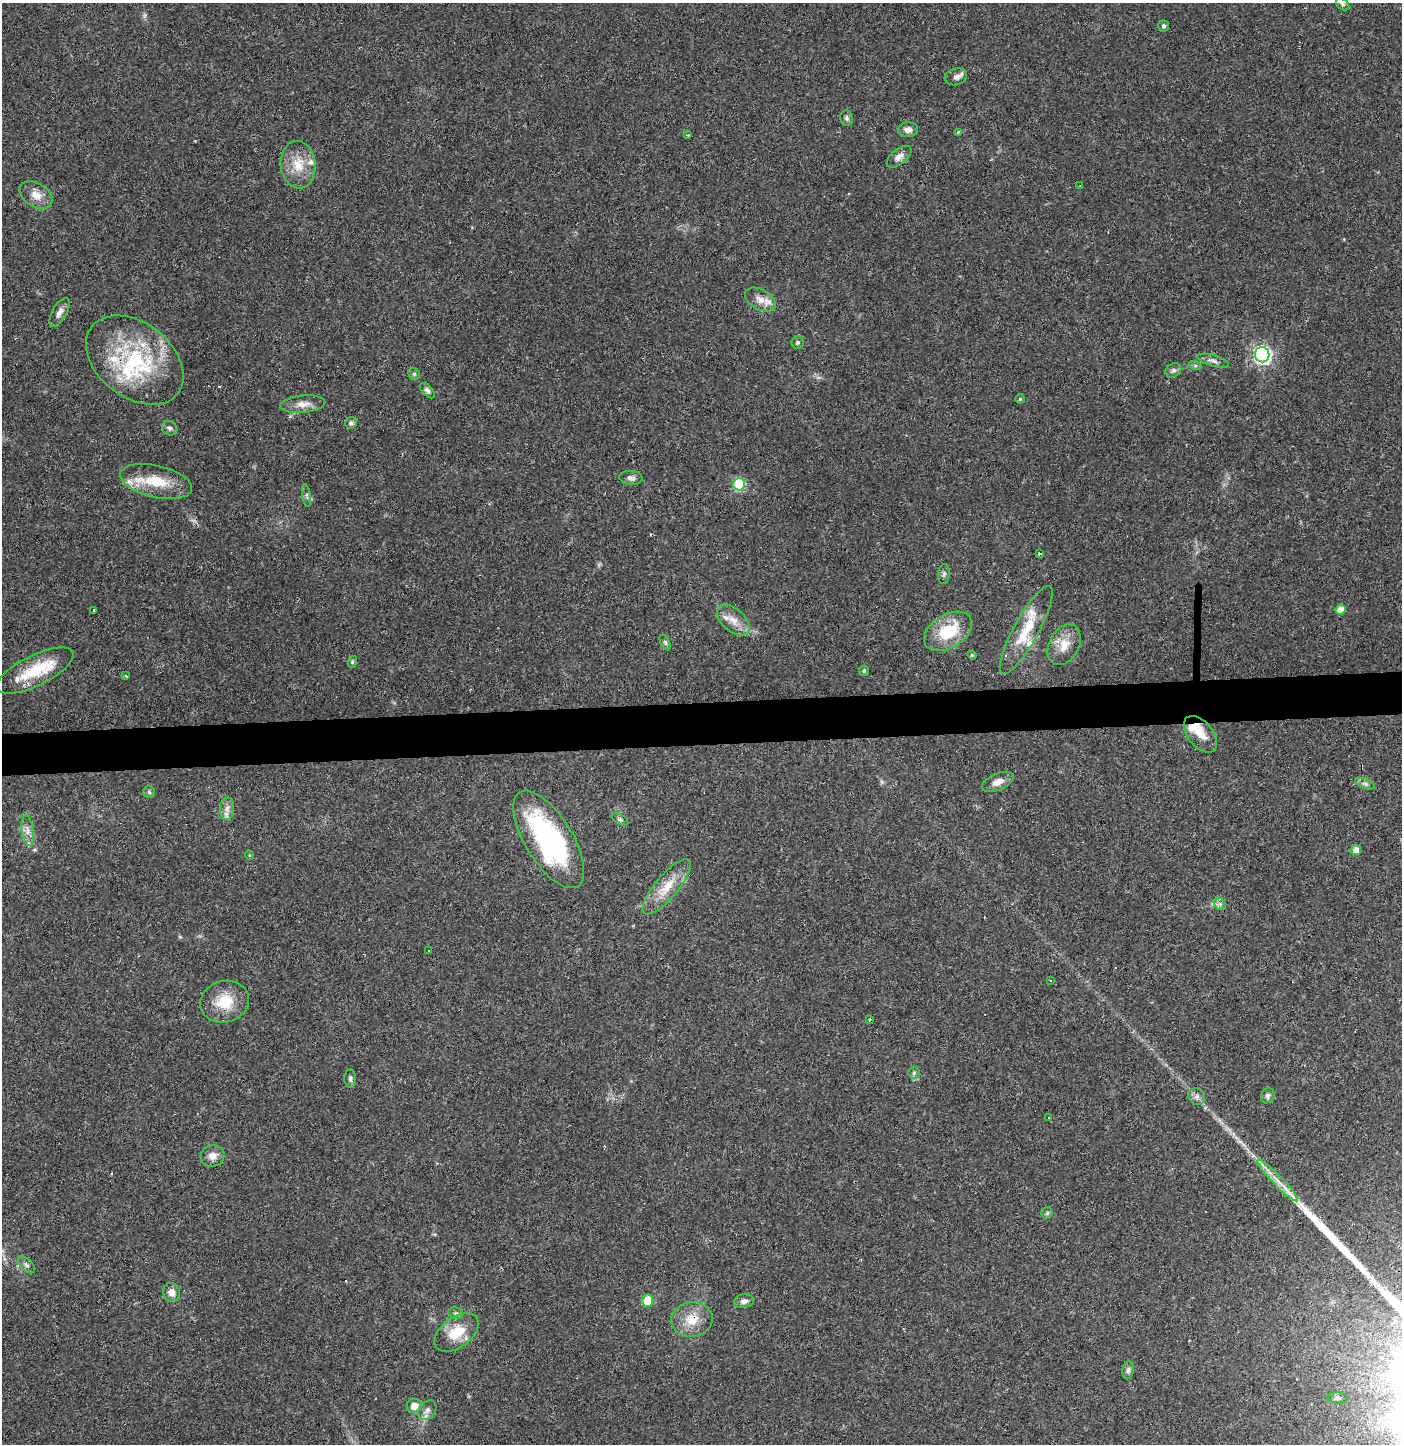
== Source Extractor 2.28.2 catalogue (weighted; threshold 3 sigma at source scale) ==
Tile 5 of 3 x 3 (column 2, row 2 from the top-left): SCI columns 1400-2799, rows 1509-2950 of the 4202 x 4458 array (HDU 1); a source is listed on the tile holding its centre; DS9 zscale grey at full resolution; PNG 1404 x 1446 px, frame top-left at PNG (2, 3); each listed source drawn as its Kron ellipse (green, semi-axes under 4 px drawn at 4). Shown black and unused: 3% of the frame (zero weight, under 3 of 4 exposures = <1% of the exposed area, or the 3 px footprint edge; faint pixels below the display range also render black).
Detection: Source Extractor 2.28.2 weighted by HDU 2 'WHT'; one run over the whole footprint, this tile lists its part. Background 0.0468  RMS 0.0038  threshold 0.0169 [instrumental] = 3 sigma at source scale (4.5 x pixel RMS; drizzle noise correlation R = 1.50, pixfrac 1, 0.0396/0.0396 arcsec/px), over >= 5 px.
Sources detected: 95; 1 too faint to see at this stretch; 5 cosmic-ray / hot-pixel residue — neither listed nor drawn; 11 inside a brighter listed object's ellipse — not listed separately; the other 78 listed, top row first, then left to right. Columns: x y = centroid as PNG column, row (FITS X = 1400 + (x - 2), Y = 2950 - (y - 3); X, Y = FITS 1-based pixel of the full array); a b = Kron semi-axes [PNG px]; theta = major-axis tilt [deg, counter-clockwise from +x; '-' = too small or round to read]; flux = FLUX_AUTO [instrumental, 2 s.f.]
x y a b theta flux
1343 4 7 5 -39 0.78
1164 26 5 5 - 0.75
956 77 11 8 16 1.9
847 118 7 6 - 0.96
908 130 10 7 4 2.1
958 132 4 3 - 1.3
688 135 3 2 - 0.65
899 157 15 7 38 2.3
298 165 24 17 -84 8.7
1080 186 3 2 - 0.3
36 195 18 11 -31 4.3
760 299 16 10 -29 3.4
59 312 16 7 60 2.2
798 342 6 6 - 0.71
1262 355 7 7 - 110
135 360 54 37 -38 44
1213 361 16 5 -16 1.5
1195 365 6 4 -19 0.6
1173 370 8 6 34 1.1
414 374 6 5 - 0.67
427 391 9 5 -48 1
1020 399 4 4 - 0.46
303 404 22 8 5 3.7
351 423 6 5 - 0.92
169 428 8 7 - 1.1
631 478 11 7 -5 1.5
156 481 37 16 -13 13
739 484 6 6 - 31
307 496 11 4 -81 0.88
1039 554 3 3 - 0.64
944 574 10 5 84 1
94 610 3 3 - 0.95
1341 610 5 5 - 5
733 620 19 11 -42 4.7
1026 630 50 12 61 14
948 631 26 16 32 17
665 642 8 4 -64 0.76
1064 645 22 15 62 6.2
972 655 4 4 - 0.42
352 662 6 3 72 0.48
35 671 42 15 26 16
864 671 5 5 - 0.6
126 676 3 3 - 0.83
1200 734 21 12 -50 5.8
998 782 17 8 23 3.3
1365 784 10 4 -22 1.1
149 792 6 5 - 0.73
227 809 11 7 89 2.2
620 819 9 5 -31 0.86
28 831 15 6 -82 2.2
549 839 55 23 -58 68
1356 850 5 5 - 3.6
249 855 5 3 - 0.32
667 887 34 11 50 9
1220 904 7 5 -46 1.1
429 951 3 3 - 1.8
1051 980 3 3 - 3.3
225 1002 25 20 14 11
870 1019 3 3 - 0.74
914 1073 6 5 - 0.73
350 1078 9 6 -89 1.1
1268 1096 8 6 60 1.1
1197 1097 9 7 -44 1.5
1049 1117 2 2 - 0.25
212 1156 12 10 16 2.8
1278 1181 28 5 -46 4.8
1047 1213 6 5 - 0.7
26 1265 10 5 -45 1.3
171 1292 9 8 - 2.6
647 1301 6 5 - 10
744 1301 10 7 7 1.7
456 1313 7 5 -19 0.86
692 1319 21 17 7 8
456 1332 25 15 37 10
1128 1370 9 5 82 1.1
1337 1398 10 5 -5 1.3
414 1406 7 7 - 3.5
427 1410 10 7 50 1.8
Overlapping masked pixels (flux is a lower limit): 2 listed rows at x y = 135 360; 692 1319